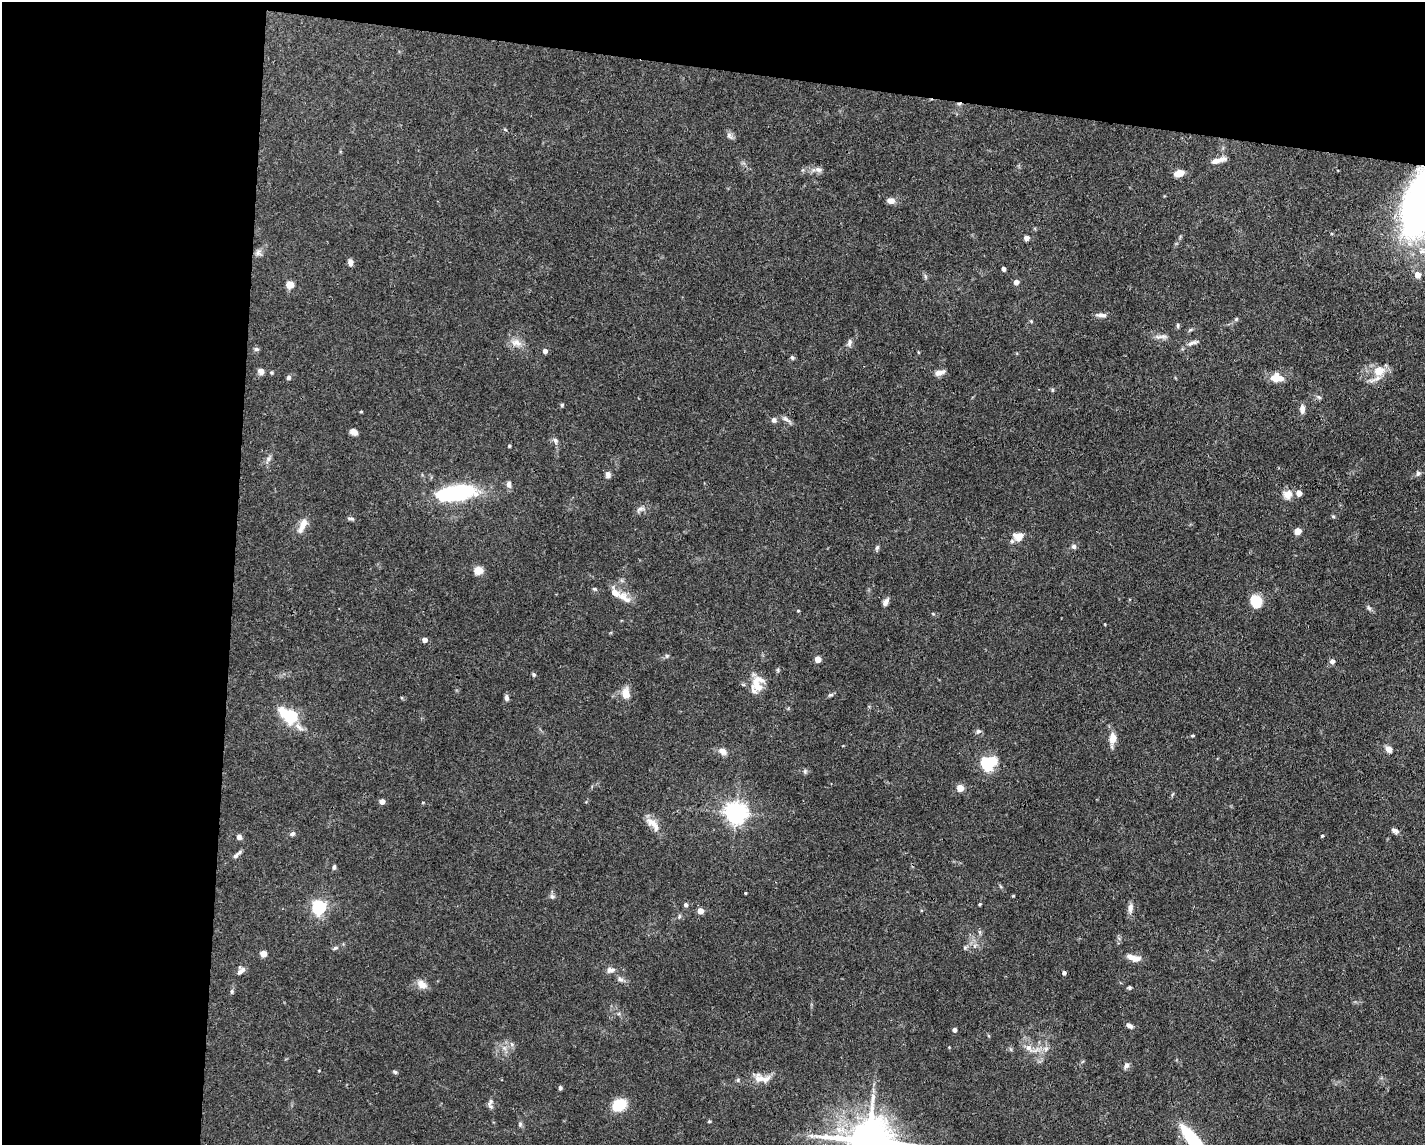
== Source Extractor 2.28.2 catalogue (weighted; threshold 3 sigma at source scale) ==
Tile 1 of 3 x 4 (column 1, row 1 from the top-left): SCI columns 110-1532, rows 3430-4572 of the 4598 x 4572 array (HDU 1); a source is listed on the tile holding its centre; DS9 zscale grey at full resolution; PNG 1427 x 1147 px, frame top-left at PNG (2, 2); no overlay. Shown black and unused: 22% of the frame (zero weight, under 3 of 4 exposures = <1% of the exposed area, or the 3 px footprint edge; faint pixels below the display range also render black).
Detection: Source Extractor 2.28.2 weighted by HDU 2 'WHT'; one run over the whole footprint, this tile lists its part. Background 0.0928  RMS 0.0042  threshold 0.0191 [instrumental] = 3 sigma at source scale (4.5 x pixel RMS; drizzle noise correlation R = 1.50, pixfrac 1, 0.05/0.05 arcsec/px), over >= 5 px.
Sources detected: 129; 2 inside a brighter object's white glare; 1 cosmic-ray / hot-pixel residue — not listed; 2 inside a brighter listed object's ellipse — not listed separately; the other 124 listed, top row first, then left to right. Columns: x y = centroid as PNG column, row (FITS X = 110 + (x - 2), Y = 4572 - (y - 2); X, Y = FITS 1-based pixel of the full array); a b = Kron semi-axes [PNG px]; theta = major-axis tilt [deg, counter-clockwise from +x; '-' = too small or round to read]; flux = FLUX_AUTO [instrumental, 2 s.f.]
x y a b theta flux
729 136 10 6 -52 1.4
1218 160 20 6 14 3.1
818 170 10 7 -20 1.8
1179 173 7 5 24 6.4
891 201 8 6 -7 2.8
1027 238 5 5 - 2.3
258 253 9 7 -70 1.5
350 262 8 6 -83 1.6
1003 268 4 4 - 1.6
1417 275 5 5 - 4.7
925 276 7 4 -72 0.76
1016 282 5 4 - 3
290 284 8 7 - 3.7
1101 315 13 6 -6 1.9
1236 319 5 4 - 0.57
1178 325 7 3 -90 0.62
1190 330 6 4 19 0.58
1163 336 10 6 10 1.7
516 343 16 9 -16 3.6
849 343 11 6 76 1.4
1193 343 17 5 18 1.8
256 349 7 5 0 0.91
545 351 4 4 - 2.1
918 352 5 3 - 0.35
792 358 6 4 -49 0.69
261 371 8 7 - 2
1379 371 17 14 25 7
939 372 12 6 18 2.6
288 377 6 6 - 0.97
1277 378 16 11 -6 5.7
1052 390 5 3 - 0.51
1319 397 7 4 -36 0.7
562 405 5 4 - 0.61
1302 409 9 6 -89 2.4
786 419 15 5 -37 1.5
774 420 7 6 - 1.3
354 432 8 5 -24 2.1
555 440 9 6 -65 1.3
509 446 4 4 - 0.44
268 459 8 6 75 1.4
1418 473 7 6 - 1.1
608 475 7 6 - 1.6
509 484 8 6 90 1.6
456 493 32 11 9 65
1299 493 4 4 - 4.2
1288 494 12 11 - 3.5
640 509 13 6 18 1.6
1333 516 5 4 - 0.54
351 518 11 3 -3 0.79
303 524 17 9 62 3.8
1298 531 5 4 - 8.1
1018 537 12 10 7 4.4
1074 546 6 6 - 1.3
877 547 7 5 62 0.81
478 570 5 5 - 17
594 589 7 4 -26 0.7
625 598 23 10 -42 5.1
1256 601 13 12 - 8.2
886 602 10 6 63 1.6
1369 608 8 4 -37 0.92
798 611 4 3 - 0.39
425 640 4 4 - 2.7
667 656 6 5 - 0.73
818 659 4 4 - 6.8
1332 661 5 5 - 2
534 674 5 5 - 0.72
758 683 22 15 70 7.5
626 693 12 9 -81 5.1
830 695 7 4 0 0.7
506 698 8 5 -84 1.2
290 716 9 6 -29 63
978 731 7 6 - 1
1192 736 6 3 19 0.46
1112 739 17 8 84 4.4
1389 749 7 6 - 3
722 751 10 7 -36 2.7
988 767 19 11 -31 7.2
805 771 7 5 -90 0.76
960 788 5 4 - 8.8
382 801 4 4 - 3.2
736 812 7 7 - 290
655 825 26 9 -49 4.7
1395 831 10 6 -32 1.4
293 834 6 5 - 0.96
1322 836 4 3 - 0.53
239 837 7 6 - 1.4
237 854 15 4 42 1.5
334 867 6 4 81 0.96
745 893 3 2 - 0.37
552 896 7 5 -67 0.98
1013 896 3 3 - 0.39
686 904 5 5 - 1.2
980 904 4 3 - 0.51
319 907 6 6 - 91
1130 908 14 6 81 2
700 911 4 4 - 5.7
679 916 6 4 89 0.6
335 948 8 4 23 0.83
965 948 6 5 - 0.65
263 954 4 4 - 6.8
1136 959 11 8 18 2.9
611 970 12 7 8 2
241 971 12 8 42 2.1
1064 973 4 4 - 1.1
620 979 9 6 -29 1.3
422 984 13 10 -40 3.3
1129 987 6 4 69 0.57
232 991 6 4 72 0.64
1129 1026 7 5 -33 1.5
954 1030 6 5 - 0.93
512 1044 7 4 -87 0.86
1029 1048 12 8 -46 3.2
1046 1049 8 6 46 1.4
1126 1065 8 5 60 1.6
395 1072 6 4 -17 0.67
759 1079 22 12 5 5.6
738 1080 6 5 - 0.68
560 1088 5 4 - 1
490 1103 14 6 86 1.6
619 1105 12 10 22 13
709 1121 4 4 - 0.5
520 1124 7 5 -72 0.84
869 1140 14 11 -2 1600
1193 1140 36 10 -52 31
Isophote crosses this tile's border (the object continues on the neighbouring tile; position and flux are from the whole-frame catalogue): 2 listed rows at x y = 869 1140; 1193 1140